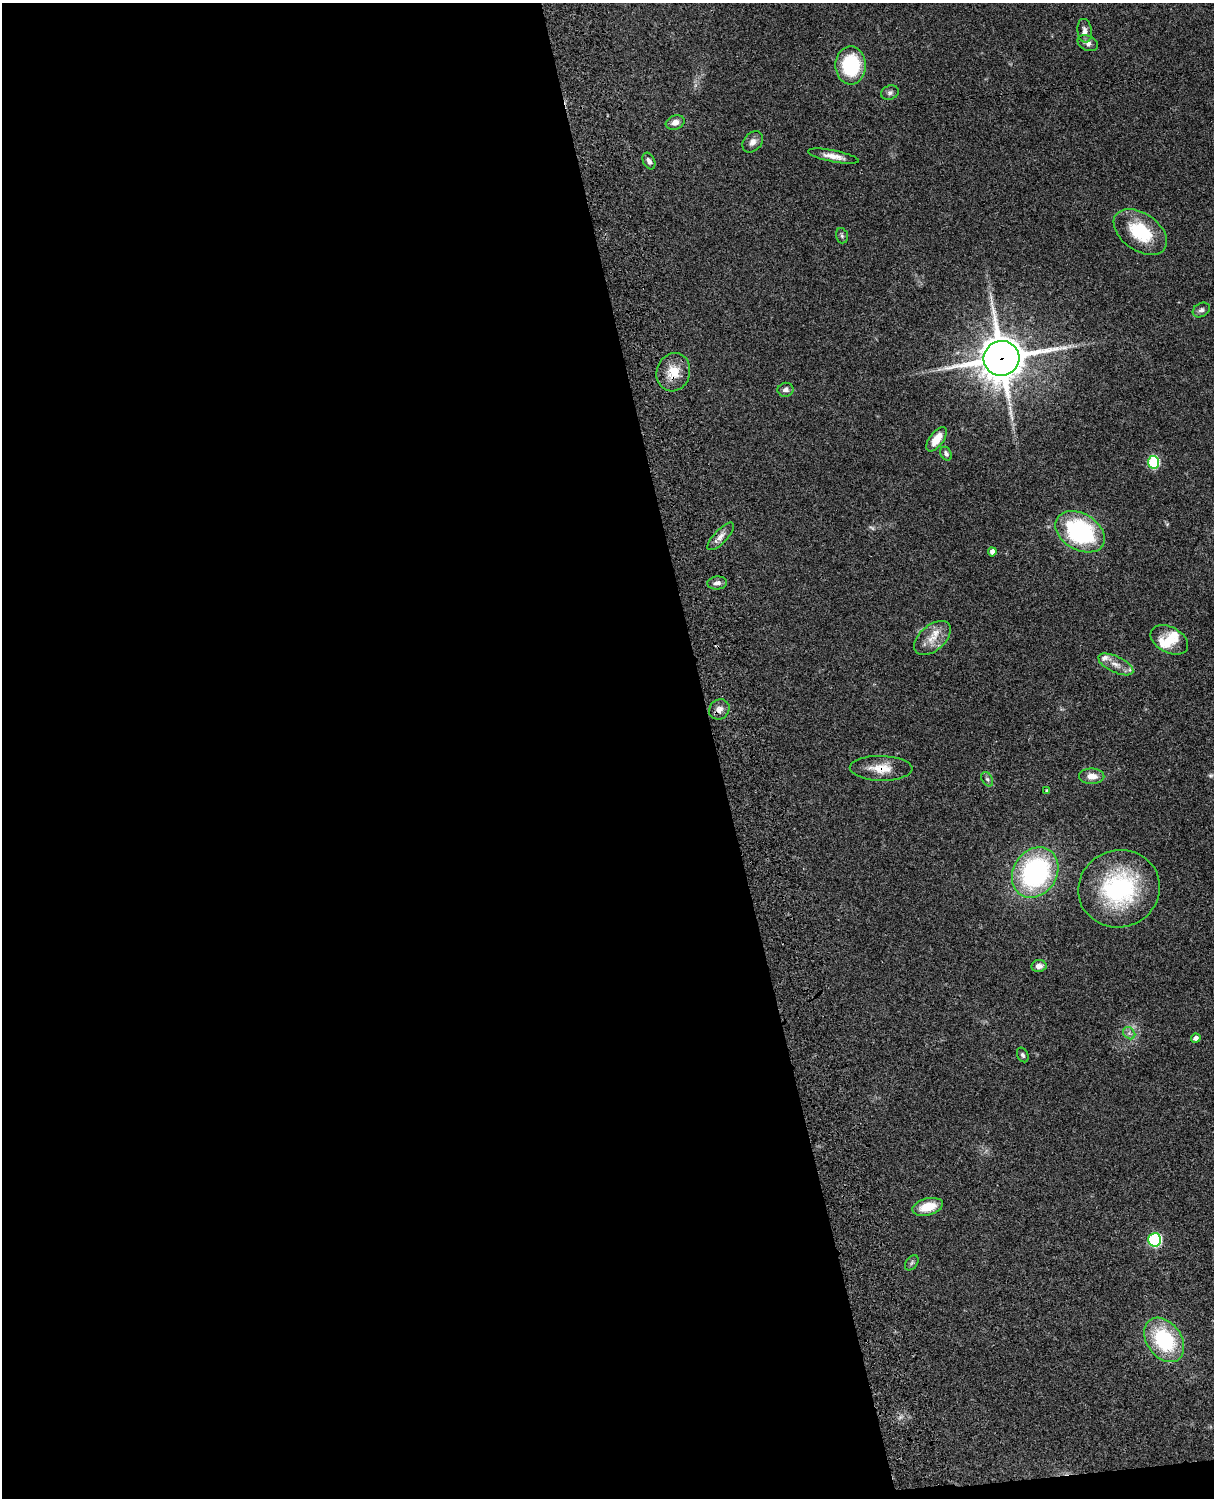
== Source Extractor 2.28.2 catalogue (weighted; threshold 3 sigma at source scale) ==
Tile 9 of 4 x 3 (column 1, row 3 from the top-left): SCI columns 122-1333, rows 277-1772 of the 5088 x 4927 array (HDU 1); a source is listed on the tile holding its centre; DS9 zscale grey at full resolution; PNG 1216 x 1500 px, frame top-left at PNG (2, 3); each listed source drawn as its Kron ellipse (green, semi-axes under 4 px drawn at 4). Shown black and unused: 59% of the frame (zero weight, under 3 of 4 exposures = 6% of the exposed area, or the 3 px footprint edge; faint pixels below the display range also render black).
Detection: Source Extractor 2.28.2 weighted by HDU 2 'WHT'; one run over the whole footprint, this tile lists its part. Background 0.0856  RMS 0.0061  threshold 0.0273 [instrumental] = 3 sigma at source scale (4.5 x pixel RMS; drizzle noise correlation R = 1.50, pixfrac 1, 0.05/0.05 arcsec/px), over >= 5 px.
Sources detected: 46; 3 too faint to see at this stretch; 1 inside a brighter object's white glare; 1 cosmic-ray / hot-pixel residue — neither listed nor drawn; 2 inside a brighter listed object's ellipse — not listed separately; the other 39 listed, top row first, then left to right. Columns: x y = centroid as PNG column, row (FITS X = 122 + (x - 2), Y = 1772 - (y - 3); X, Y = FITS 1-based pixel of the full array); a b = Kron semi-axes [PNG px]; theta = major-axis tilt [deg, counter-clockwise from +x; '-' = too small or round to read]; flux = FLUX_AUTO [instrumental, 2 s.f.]
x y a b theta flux
1085 31 12 7 -82 3
1088 43 11 7 -26 2.6
851 65 19 15 88 44
890 93 9 7 23 1.8
675 122 10 7 19 3.6
753 142 12 9 47 3.4
833 156 26 6 -11 5.5
649 161 9 6 -64 2.3
1140 232 30 18 -34 29
842 236 8 5 -74 1.2
1201 310 9 6 29 2.1
1001 358 18 17 - 1900
673 372 19 16 72 13
786 390 8 7 - 2.3
936 439 14 7 54 9.2
946 454 7 5 -60 1.7
1153 462 6 5 - 55
1080 532 27 18 -30 78
721 536 18 6 47 4
992 552 4 4 - 3
717 583 10 6 5 2.6
932 638 21 13 41 9.5
1169 640 20 13 -27 8.2
1116 664 19 8 -25 5.7
719 709 11 9 44 3.8
881 768 31 12 -1 11
1092 776 12 7 -1 5.9
987 779 8 5 -59 1.4
1047 791 4 3 - 0.96
1035 872 26 21 57 100
1119 889 41 38 19 75
1039 966 7 6 - 2.9
1129 1033 7 5 -45 1.7
1196 1038 5 4 - 2.9
1023 1055 8 5 -64 1.2
928 1207 16 8 14 13
1155 1240 6 6 - 80
912 1263 8 5 52 1.3
1164 1340 24 17 -53 49
Overlapping masked pixels (flux is a lower limit): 3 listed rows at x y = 1001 358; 673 372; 881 768